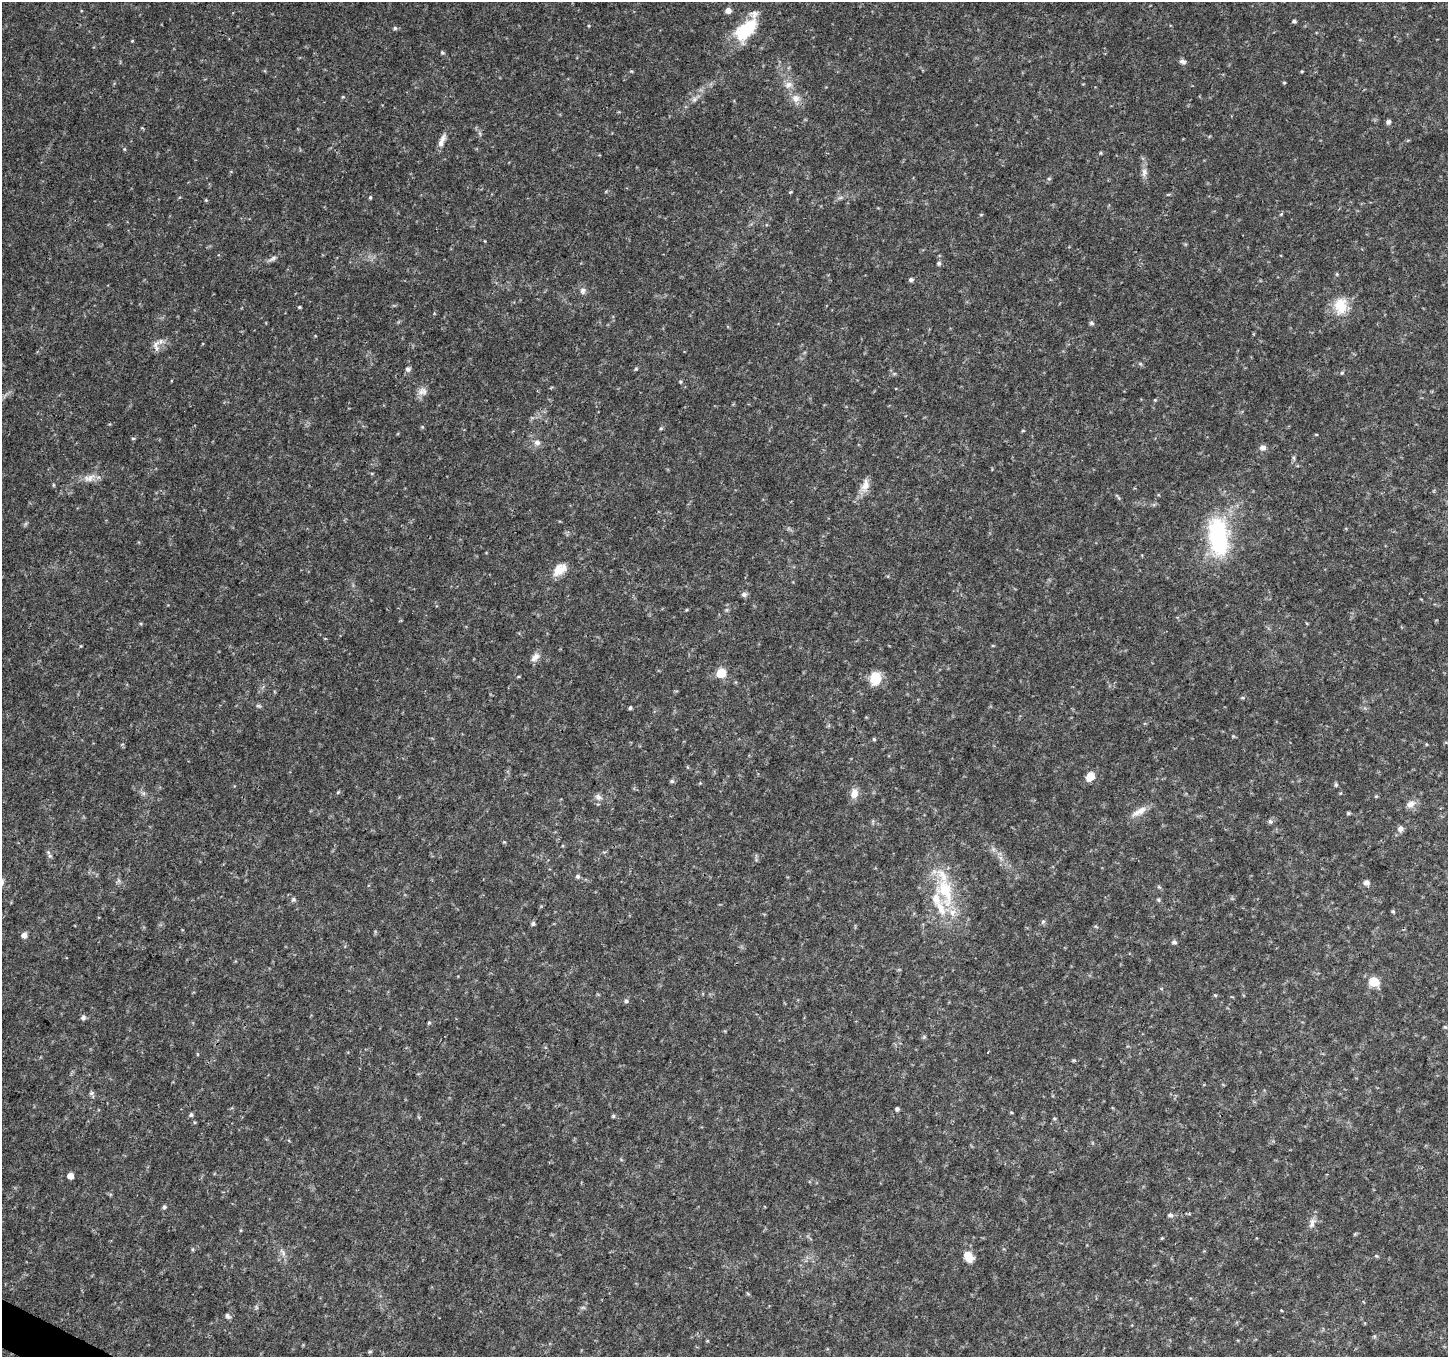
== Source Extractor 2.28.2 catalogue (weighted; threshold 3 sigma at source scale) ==
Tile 7 of 4 x 4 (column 3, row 2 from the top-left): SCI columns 2897-4342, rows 2915-4269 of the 5800 x 5892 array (HDU 1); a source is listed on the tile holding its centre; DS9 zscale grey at full resolution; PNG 1450 x 1359 px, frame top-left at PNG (2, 2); no overlay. Shown black and unused: <1% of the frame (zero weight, under 3 of 4 exposures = <1% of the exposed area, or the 3 px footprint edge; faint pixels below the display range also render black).
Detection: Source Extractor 2.28.2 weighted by HDU 2 'WHT'; one run over the whole footprint, this tile lists its part. Background 0.0318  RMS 0.0035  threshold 0.0159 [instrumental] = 3 sigma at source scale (4.5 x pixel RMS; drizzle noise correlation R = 1.50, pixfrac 1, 0.0396/0.0396 arcsec/px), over >= 5 px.
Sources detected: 104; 5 inside a brighter listed object's ellipse — not listed separately; the other 99 listed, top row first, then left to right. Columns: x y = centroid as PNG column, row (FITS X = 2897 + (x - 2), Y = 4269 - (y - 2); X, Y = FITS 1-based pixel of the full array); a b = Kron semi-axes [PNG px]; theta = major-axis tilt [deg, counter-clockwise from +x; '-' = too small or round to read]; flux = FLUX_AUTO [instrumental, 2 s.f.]
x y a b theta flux
728 11 6 5 - 2.1
1294 21 5 4 - 0.64
395 28 5 5 - 0.57
746 29 34 15 52 16
132 41 4 4 - 0.28
442 53 5 4 - 0.5
1183 62 9 6 -10 1.1
1302 71 4 3 - 0.32
1284 83 5 3 - 0.3
788 85 12 9 25 2.3
796 98 11 11 - 2.8
694 99 8 6 22 1.1
1388 122 6 5 - 0.94
442 140 19 6 68 2.4
124 149 6 3 -71 0.37
1101 153 5 3 - 0.33
1144 172 12 8 88 1.7
1049 178 5 3 - 0.38
370 197 5 4 - 0.44
840 198 7 4 19 0.72
206 200 4 4 - 0.36
981 215 5 3 - 0.32
272 259 14 5 28 1.3
939 263 6 5 - 0.68
911 280 6 5 - 0.78
583 291 9 7 74 1.2
1341 306 23 16 87 8.3
299 307 4 3 - 0.43
1091 323 7 5 -16 0.65
156 344 13 6 43 1.7
1140 364 6 4 -2 0.47
408 369 8 6 6 0.84
636 369 5 5 - 0.4
1342 373 5 4 - 0.43
680 382 5 3 - 0.38
421 392 11 10 - 2.2
1155 400 4 4 - 0.33
422 427 4 4 - 0.39
661 428 5 4 - 0.42
1023 431 5 3 - 0.33
1316 434 5 3 - 0.28
133 438 5 3 - 0.4
537 442 9 7 0 1.6
1263 448 9 7 0 1.4
1294 458 6 4 -71 0.51
89 478 18 9 20 3.2
54 485 5 3 - 0.36
865 485 19 10 71 3.3
1219 537 49 23 -83 36
559 570 18 11 40 4.6
744 594 8 7 - 0.9
535 657 14 7 49 2
721 673 6 6 - 14
875 678 13 11 79 7.6
1242 698 5 3 - 0.39
258 706 8 4 -8 0.57
630 708 4 4 - 0.59
874 739 5 4 - 0.43
1090 776 9 7 58 4.7
672 781 6 5 - 0.61
1336 785 6 4 -75 0.55
854 793 14 10 87 2.8
598 797 10 7 -34 1.5
1410 804 12 9 32 2.2
1141 810 18 9 31 3.3
1348 813 5 4 - 0.49
1270 821 7 6 - 0.84
1400 829 8 7 - 1.3
50 856 6 5 - 0.73
578 876 6 6 - 0.75
1366 883 7 7 - 1.5
945 891 43 21 -74 21
293 899 6 5 - 0.65
1158 900 6 5 - 0.48
1393 911 5 4 - 0.42
1043 922 7 5 66 0.68
533 924 5 4 - 0.8
24 935 6 6 - 1.9
1174 942 6 5 - 0.85
1374 982 9 8 - 7.1
1215 995 5 4 - 0.35
626 1001 5 5 - 0.65
83 1018 7 6 - 0.88
429 1022 5 3 - 0.39
1445 1027 6 3 -43 0.37
924 1037 5 5 - 0.5
987 1052 3 2 - 0.8
92 1093 7 4 89 0.7
897 1109 5 5 - 0.7
191 1115 5 5 - 0.7
613 1116 5 4 - 0.48
70 1176 5 5 - 3
164 1207 5 5 - 0.65
1170 1215 8 5 -2 0.9
1312 1223 15 7 71 2
1162 1238 4 4 - 0.32
968 1256 12 9 -55 4.6
228 1316 7 5 -56 0.99
370 1352 6 4 1 0.44